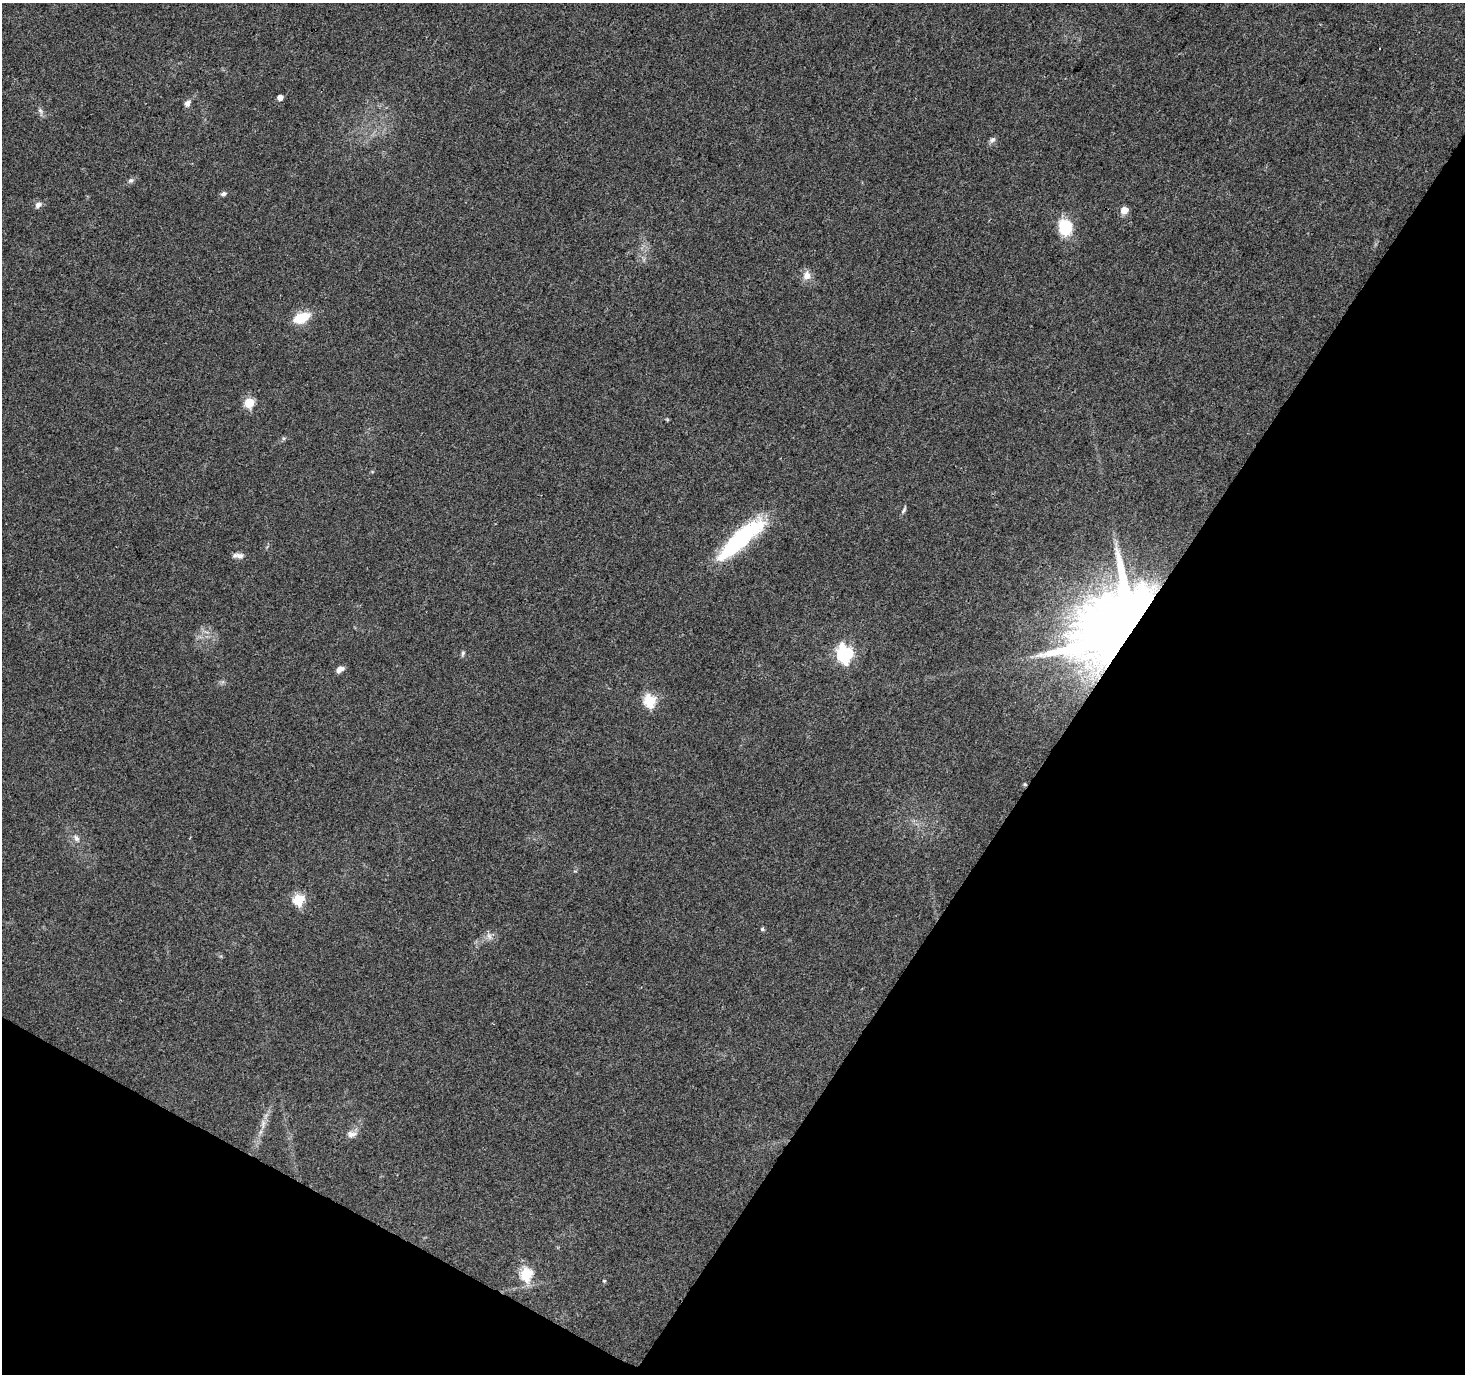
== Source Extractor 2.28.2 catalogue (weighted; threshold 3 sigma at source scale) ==
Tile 15 of 4 x 4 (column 3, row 4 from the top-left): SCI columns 2940-4402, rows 260-1631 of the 5868 x 5942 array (HDU 1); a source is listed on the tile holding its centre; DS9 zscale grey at full resolution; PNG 1467 x 1376 px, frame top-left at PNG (2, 3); no overlay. Shown black and unused: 31% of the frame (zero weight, under 3 of 4 exposures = <1% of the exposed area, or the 3 px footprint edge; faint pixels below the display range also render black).
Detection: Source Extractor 2.28.2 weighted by HDU 2 'WHT'; one run over the whole footprint, this tile lists its part. Background 0.0383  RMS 0.0041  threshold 0.0185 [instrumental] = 3 sigma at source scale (4.5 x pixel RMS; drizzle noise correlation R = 1.50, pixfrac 1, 0.0396/0.0396 arcsec/px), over >= 5 px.
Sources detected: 31; all 31 listed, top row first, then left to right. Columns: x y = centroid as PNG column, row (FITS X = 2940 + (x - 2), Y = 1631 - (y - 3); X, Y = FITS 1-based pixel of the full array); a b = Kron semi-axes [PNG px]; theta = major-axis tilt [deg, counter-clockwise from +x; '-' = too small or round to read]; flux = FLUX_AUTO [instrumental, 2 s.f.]
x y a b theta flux
1380 48 3 3 - 1.5
280 98 5 4 - 3.2
187 103 9 7 52 1.7
40 111 10 5 -69 1.3
992 140 8 6 44 1.3
131 180 7 6 - 1.1
223 194 8 5 17 1.1
38 205 10 6 51 1.7
1124 210 5 5 - 7.9
1065 227 17 14 -77 14
807 275 11 10 - 3.4
302 318 14 7 20 15
249 403 5 5 - 26
667 419 6 4 -19 0.44
904 510 10 4 62 0.91
740 539 54 14 42 57
240 556 12 7 2 2.1
1118 626 70 45 41 660
463 653 8 5 71 0.76
844 654 7 6 - 110
340 669 9 6 29 2.3
650 701 6 6 - 41
1025 784 5 4 - 0.46
76 838 11 6 -49 1.7
298 899 6 6 - 35
762 929 6 5 - 0.57
489 936 9 7 -73 1.7
263 1124 11 5 80 1.9
351 1134 14 8 4 2.3
526 1274 7 6 - 38
604 1281 4 4 - 0.47
Overlapping masked pixels (flux is a lower limit): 2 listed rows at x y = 1118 626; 1025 784